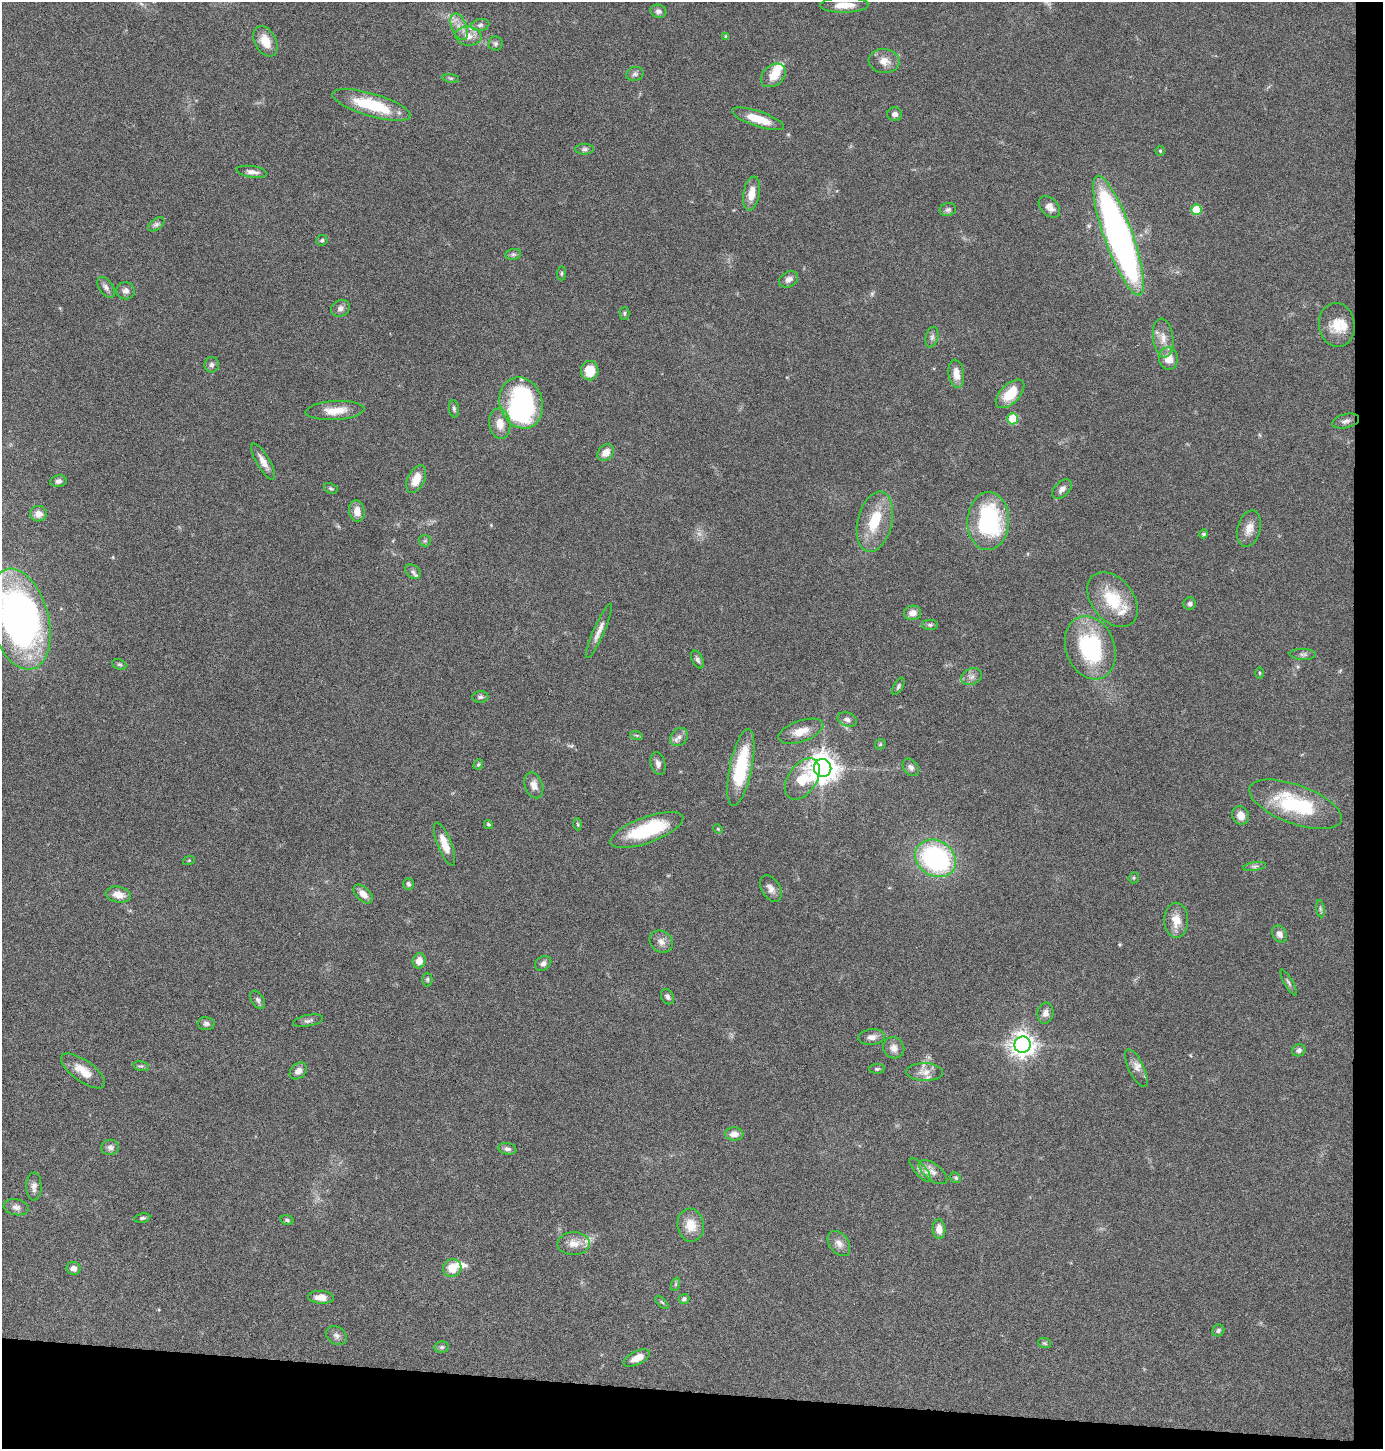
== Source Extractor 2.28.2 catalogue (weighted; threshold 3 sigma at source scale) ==
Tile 9 of 3 x 3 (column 3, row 3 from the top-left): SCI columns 2889-4269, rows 1-1447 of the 4372 x 4345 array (HDU 1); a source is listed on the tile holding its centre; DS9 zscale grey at full resolution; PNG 1385 x 1451 px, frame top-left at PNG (2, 2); each listed source drawn as its Kron ellipse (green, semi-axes under 4 px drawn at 4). Shown black and unused: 6% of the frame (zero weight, under 4 of 8 exposures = <1% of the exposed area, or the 3 px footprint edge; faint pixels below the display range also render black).
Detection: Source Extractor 2.28.2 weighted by HDU 2 'WHT'; one run over the whole footprint, this tile lists its part. Background 0.0423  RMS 0.0035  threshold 0.0143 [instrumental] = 3 sigma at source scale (4.09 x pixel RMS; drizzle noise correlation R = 1.36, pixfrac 0.8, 0.05/0.05 arcsec/px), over >= 5 px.
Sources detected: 162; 3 too faint to see at this stretch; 1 inside a brighter object's white glare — neither listed nor drawn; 9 inside a brighter listed object's ellipse — not listed separately; the other 149 listed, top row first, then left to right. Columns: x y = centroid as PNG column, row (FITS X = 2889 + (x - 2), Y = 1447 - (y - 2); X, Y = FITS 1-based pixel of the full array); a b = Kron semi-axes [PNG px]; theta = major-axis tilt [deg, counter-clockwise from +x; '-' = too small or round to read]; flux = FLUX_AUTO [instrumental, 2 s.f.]
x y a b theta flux
844 5 24 7 1 4.6
658 11 8 6 -18 1
480 25 9 6 11 1
459 27 14 7 -66 2.6
468 36 13 9 -8 3
726 36 3 3 - 0.54
265 41 16 10 -62 5
495 44 7 7 - 0.78
884 61 15 12 -7 3.3
635 74 9 7 15 1
773 75 14 10 39 4.7
451 78 8 4 -8 0.55
371 105 40 11 -16 17
895 114 7 7 - 1.2
758 119 27 7 -18 7.5
585 149 9 5 0 0.84
1160 151 5 4 - 0.47
252 172 15 6 -8 1.7
751 193 17 8 80 4.4
1049 207 12 8 -44 2.4
1196 209 5 5 - 8.8
948 210 8 6 15 0.87
156 224 9 5 36 0.9
1118 236 63 14 -70 180
322 240 6 5 - 0.59
513 254 8 5 7 0.78
562 273 7 4 84 0.49
789 279 10 7 30 1.7
106 287 11 6 -56 1.3
125 291 9 8 - 1.5
340 308 10 8 28 1.4
625 313 6 5 - 0.55
1337 325 22 18 -82 6.7
932 337 10 6 75 1.1
1163 338 19 10 -82 3.7
1168 358 11 9 -89 4.4
212 365 7 7 - 1.2
590 371 10 9 - 7.1
956 374 14 7 -83 3.8
1010 394 18 9 45 8.3
521 403 26 21 -72 44
454 409 8 5 -81 0.72
335 411 29 9 3 5.8
1013 419 5 5 - 13
1346 421 14 7 14 1.5
500 424 15 10 -82 3.9
606 452 9 7 44 3.1
263 461 20 6 -59 2.8
416 479 15 8 64 5
58 481 8 6 9 1.2
331 488 7 5 -24 0.58
1062 489 12 7 46 1.6
357 511 11 7 -80 3.1
38 514 8 8 - 2.3
988 521 29 21 88 39
875 522 31 17 76 12
1249 529 19 11 75 3.5
1204 534 4 4 - 0.63
425 541 6 5 - 0.6
413 572 8 6 -37 0.93
1113 600 31 21 -52 14
1190 604 6 6 - 1
913 613 8 7 - 2.3
19 619 51 29 -75 150
930 625 8 5 0 0.73
599 631 29 5 66 2.7
1090 648 32 24 -70 33
1303 654 13 5 -1 1.1
697 660 9 5 -62 0.95
119 664 7 5 -25 0.6
1260 673 5 3 - 0.32
971 677 11 8 22 1.7
898 686 9 4 60 0.68
480 697 8 5 3 0.85
847 720 10 7 -18 1.5
801 731 23 10 19 4.8
636 735 6 4 -18 0.46
679 737 10 8 50 1.6
880 744 6 5 - 0.47
478 764 5 4 - 0.47
658 764 12 7 -76 1.5
741 767 39 11 78 20
911 767 9 7 -51 1.3
823 768 9 8 - 500
802 779 23 14 57 9.4
534 785 13 9 -70 2.5
1296 804 49 19 -20 26
1240 815 9 8 - 2.7
488 824 5 4 - 0.52
578 824 6 4 -87 0.38
718 829 5 4 - 0.33
647 830 38 13 20 22
445 844 23 7 -69 4.7
936 858 21 17 -32 54
189 860 6 3 19 0.31
1255 866 11 4 9 0.93
1134 878 6 5 - 0.45
408 884 6 5 - 0.79
771 889 14 9 -58 2.1
363 894 11 7 -44 2.8
118 895 12 8 -11 3.4
1320 909 8 4 -81 0.65
1176 920 17 12 -89 4.7
1279 934 9 7 -58 1.7
661 942 12 10 -39 2.1
419 961 8 6 76 3.2
543 963 8 6 35 1.2
427 979 7 5 90 0.55
1289 982 15 4 -61 0.86
667 997 8 6 -59 1
258 1000 10 6 -58 0.99
1045 1013 10 8 82 1.8
308 1021 15 5 11 1.2
206 1024 8 6 -4 1
872 1037 13 7 5 1.9
1022 1045 8 8 - 300
894 1048 11 10 - 2.2
1299 1050 7 6 - 0.96
141 1066 8 5 -13 0.64
1136 1068 20 7 -64 2.2
877 1069 8 5 1 0.56
83 1071 26 10 -36 5.4
298 1071 10 7 43 1.8
925 1072 18 9 -1 3
734 1134 9 6 -4 2.6
110 1147 9 7 6 1.3
507 1149 9 5 -10 1.1
920 1170 15 5 -49 1.6
933 1172 17 8 -37 2.5
956 1178 6 5 - 0.55
34 1187 14 7 88 1.7
16 1207 12 8 -10 1.6
142 1218 8 4 10 0.62
287 1220 7 4 -17 0.68
691 1225 16 13 -82 5.3
939 1229 10 6 -87 2.8
574 1243 16 11 2 3.7
839 1243 14 9 -53 2.3
73 1268 7 6 - 1.7
452 1268 9 8 - 5.4
676 1284 7 4 71 0.5
321 1297 13 6 -5 3.2
684 1299 5 5 - 0.72
662 1302 8 3 -44 0.46
1218 1330 6 5 - 0.7
336 1336 11 8 -32 1.4
1045 1343 6 5 - 0.47
442 1347 7 5 12 0.73
637 1358 14 6 26 3.8
Isophote crosses this tile's border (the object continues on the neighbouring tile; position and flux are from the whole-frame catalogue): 1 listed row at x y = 19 619